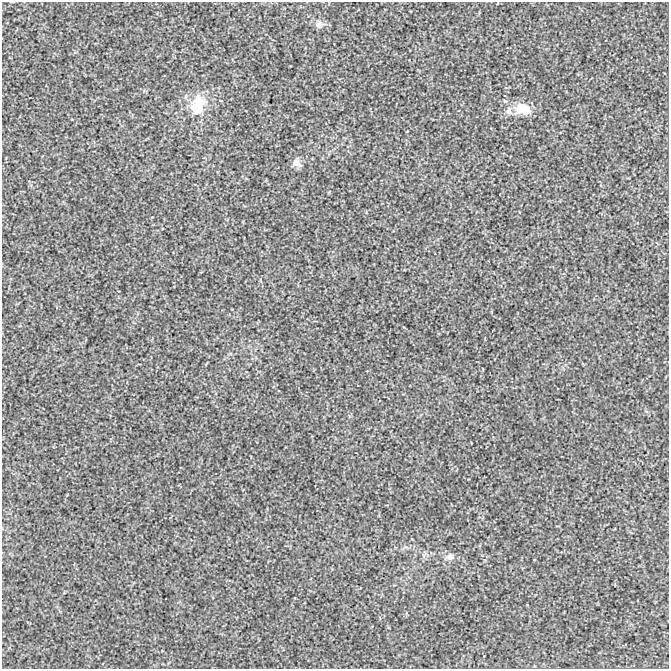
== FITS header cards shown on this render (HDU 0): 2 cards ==
NAXIS1  =                  667
NAXIS2  =                  667

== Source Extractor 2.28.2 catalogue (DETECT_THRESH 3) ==
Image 667 x 667 px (HDU 0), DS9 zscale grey, 1 PNG px = 1 image px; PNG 671 x 671 px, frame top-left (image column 1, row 667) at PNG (2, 2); no overlay
Background -2.60e-04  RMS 0.0041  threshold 0.0124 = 3 sigma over >= 5 px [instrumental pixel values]
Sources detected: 6; all 6 listed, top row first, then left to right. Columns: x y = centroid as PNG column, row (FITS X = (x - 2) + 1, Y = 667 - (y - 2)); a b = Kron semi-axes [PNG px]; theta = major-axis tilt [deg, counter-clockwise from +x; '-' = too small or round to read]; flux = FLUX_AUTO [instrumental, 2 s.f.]
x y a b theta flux
319 24 14 9 7 1.5
198 105 29 20 68 7.9
522 109 24 16 -11 5.2
297 163 13 9 -39 1.5
406 547 6 4 -18 0.47
450 557 10 9 - 1.4